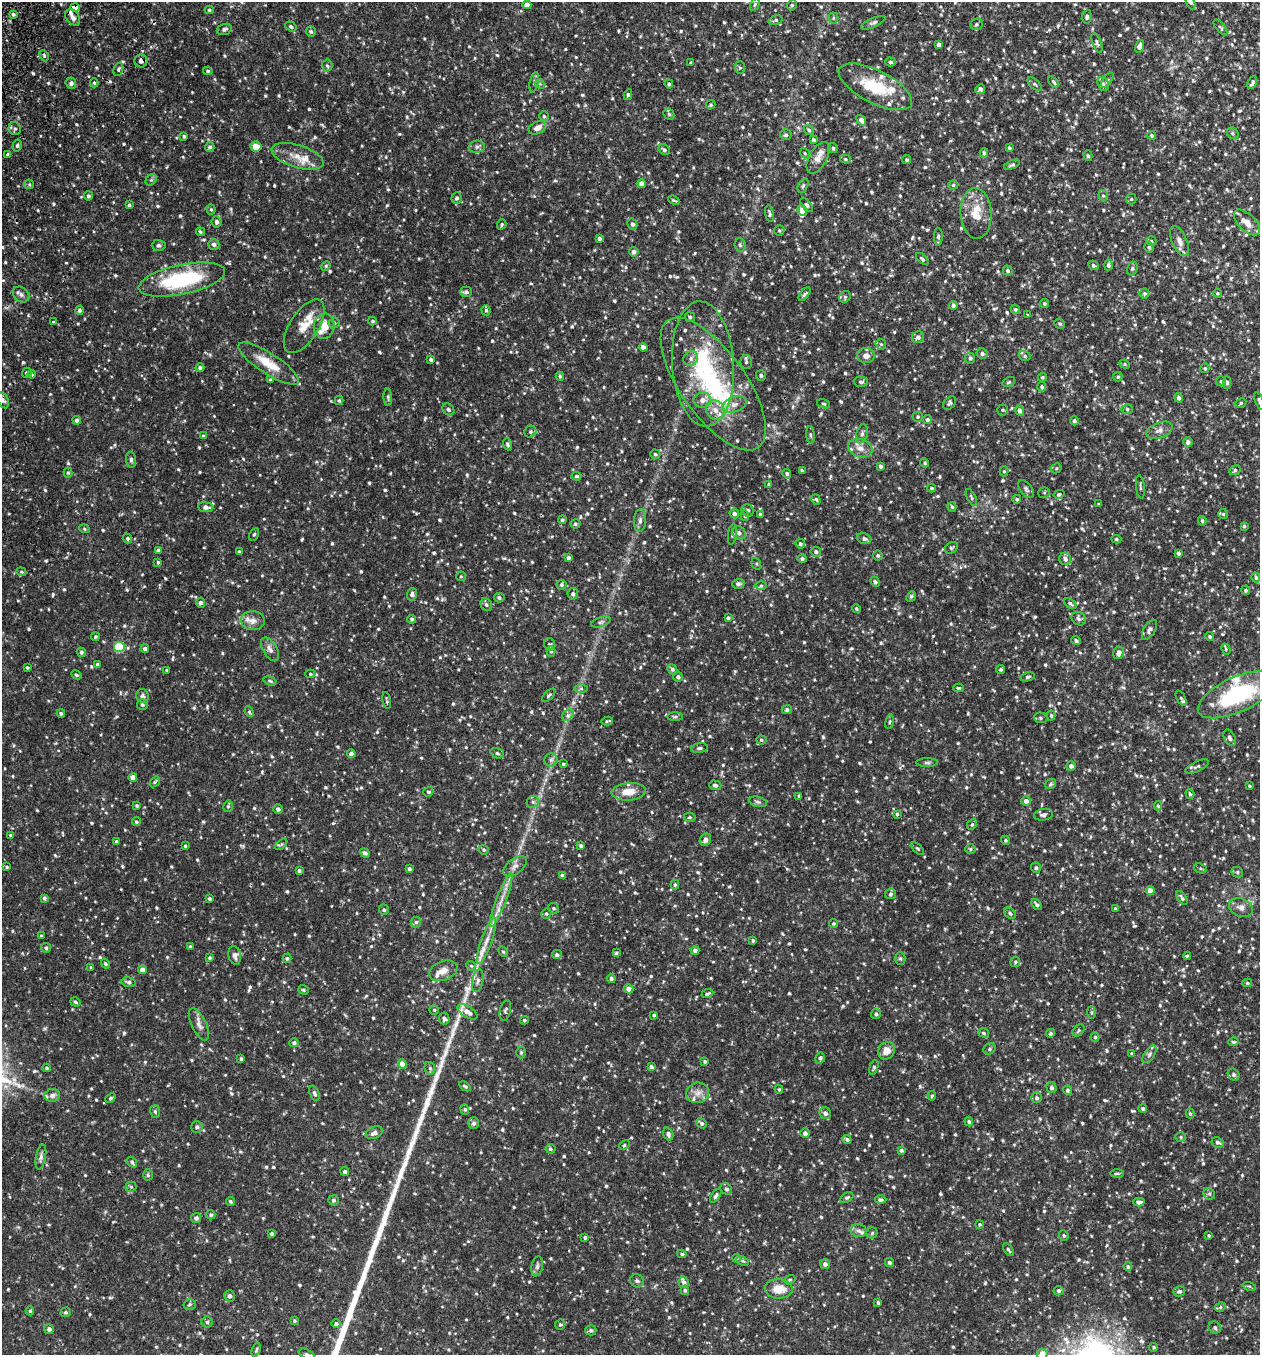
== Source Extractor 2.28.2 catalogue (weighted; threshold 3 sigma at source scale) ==
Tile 11 of 4 x 4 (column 3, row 3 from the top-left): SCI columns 2706-3963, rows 1382-2734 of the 5540 x 5467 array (HDU 1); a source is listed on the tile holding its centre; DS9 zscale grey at full resolution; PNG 1262 x 1357 px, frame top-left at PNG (2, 2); each listed source drawn as its Kron ellipse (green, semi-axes under 4 px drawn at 4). Shown black and unused: <1% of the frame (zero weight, under 2 of 3 exposures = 3% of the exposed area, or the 3 px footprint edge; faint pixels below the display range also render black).
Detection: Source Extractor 2.28.2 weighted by HDU 2 'WHT'; one run over the whole footprint, this tile lists its part. Background 0.0817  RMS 0.0089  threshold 0.04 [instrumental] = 3 sigma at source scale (4.5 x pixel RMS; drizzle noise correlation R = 1.50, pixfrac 1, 0.05/0.05 arcsec/px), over >= 5 px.
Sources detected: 1234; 1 too faint to see at this stretch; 1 cosmic-ray / hot-pixel residue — neither listed nor drawn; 29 inside a brighter listed object's ellipse — not listed separately; of the other 1203, all 500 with FLUX_AUTO >= 1.2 (the completeness limit of this list) listed and drawn (703 fainter detections not listed), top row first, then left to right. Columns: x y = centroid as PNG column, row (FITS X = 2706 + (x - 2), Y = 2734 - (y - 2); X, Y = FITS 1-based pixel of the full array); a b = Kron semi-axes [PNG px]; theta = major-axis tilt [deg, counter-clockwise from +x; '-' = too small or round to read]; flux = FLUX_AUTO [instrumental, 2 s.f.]
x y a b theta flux
1190 2 8 4 -66 2.1
755 4 7 4 64 1.3
527 5 4 4 - 6.6
792 5 5 4 - 1.5
75 7 4 3 - 7.5
209 10 4 4 - 1.3
13 14 4 3 - 2
73 17 9 6 -53 3.2
1087 17 7 5 80 1.9
833 18 5 5 - 1.4
776 20 7 4 17 1.5
873 23 13 4 23 2.3
976 24 6 5 - 1.7
291 26 6 4 -35 1.7
1220 27 9 4 -51 1.7
224 29 8 5 18 2.2
311 31 5 4 - 1.4
1097 43 10 4 -70 1.9
939 45 4 4 - 3.7
1139 46 6 4 74 4.6
44 56 6 4 -64 1.3
141 61 6 6 - 3.5
891 62 5 4 - 1.4
691 63 4 4 - 1.7
327 66 6 5 - 1.7
740 67 6 5 - 1.3
118 69 7 4 70 1.6
208 71 5 4 - 1.4
1107 80 9 4 53 1.7
534 82 10 4 78 1.9
1054 82 6 3 -54 1.4
71 83 5 5 - 2.8
94 83 4 4 - 1.4
1252 83 6 3 64 2.3
540 84 5 4 - 1.3
669 84 4 4 - 1.5
1034 84 8 4 -43 1.5
1103 84 7 5 -68 1.9
875 87 40 16 -27 40
980 89 5 4 - 3
628 95 5 4 - 1.5
711 105 5 3 - 1.3
669 114 6 5 - 1.2
544 116 5 4 - 1.4
861 120 6 4 -52 3.8
15 128 6 6 - 1.9
537 128 9 6 26 5.2
809 130 5 4 - 1.8
1233 133 6 5 - 1.5
786 135 5 5 - 1.9
1151 135 4 4 - 1.4
184 136 4 3 - 1.5
813 140 3 3 - 2
17 146 6 4 75 1.6
210 147 5 5 - 2.1
256 147 5 5 - 13
477 147 8 6 6 2.4
833 148 5 4 - 1.6
1009 148 3 3 - 1.3
664 150 6 5 - 1.9
805 153 5 4 - 1.4
984 153 5 3 - 1.7
8 154 4 4 - 1.8
297 156 27 11 -17 14
1088 156 5 4 - 1.5
818 158 17 8 61 6.7
845 159 5 4 - 1.4
907 160 4 4 - 1.5
1012 165 8 4 21 1.7
151 180 6 5 - 1.6
29 184 5 4 - 1.2
641 184 4 4 - 6.3
953 185 5 4 - 1.4
803 186 7 4 63 1.5
88 196 4 4 - 2
1103 196 5 4 - 1.3
457 198 6 5 - 1.8
1131 199 5 5 - 1.3
674 200 6 3 -24 1.2
129 205 3 3 - 1.4
807 205 8 4 -53 1.7
211 209 5 4 - 1.4
802 210 5 4 - 7
976 213 25 15 -87 20
770 214 9 4 -78 1.9
217 222 6 5 - 2.6
1247 222 16 8 -44 8.8
502 224 5 4 - 1.5
632 224 6 4 -60 2.3
779 230 5 5 - 1.3
200 232 5 3 - 1.3
938 237 9 4 89 1.7
599 238 4 3 - 2.2
1151 241 5 4 - 1.4
1179 241 16 7 -67 5.7
214 244 6 5 - 2.5
159 245 7 5 -2 2.2
740 245 6 5 - 1.7
1149 247 5 4 - 1.3
634 252 5 4 - 3.1
922 259 7 4 -43 1.4
1093 265 5 4 - 1.9
1108 265 5 4 - 2.2
326 266 5 4 - 1.2
1132 269 7 5 74 1.8
1008 270 5 4 - 1.9
182 279 44 15 12 82
466 292 5 5 - 2.5
1145 293 5 5 - 1.5
1217 293 4 4 - 1.3
21 294 9 7 -40 3.2
804 294 8 4 53 1.8
845 297 6 5 - 1.6
1045 304 4 4 - 1.5
953 305 4 4 - 2.2
1015 309 5 4 - 1.3
80 310 4 4 - 2.3
486 310 5 4 - 1.5
1028 315 3 3 - 1.2
690 317 5 4 - 1.3
373 321 4 3 - 1.3
53 322 3 3 - 2.1
334 323 5 5 - 1.7
1060 324 5 5 - 1.6
304 326 30 14 57 15
324 326 13 10 77 13
918 337 6 5 - 3.1
881 344 6 5 - 1.4
643 347 4 4 - 3.8
982 354 5 5 - 2.5
866 356 8 7 - 4.8
1025 356 6 5 - 1.7
691 358 8 7 - 3.3
970 358 5 5 - 2.2
431 359 3 3 - 1.8
746 362 7 5 -77 2.2
269 364 35 10 -33 20
703 364 63 31 -86 89
1125 364 5 4 - 1.3
200 367 4 4 - 2
1205 368 5 4 - 1.4
27 373 5 4 - 2.9
32 374 4 3 - 1.2
761 375 5 5 - 1.8
560 376 4 4 - 1.2
1042 377 4 4 - 1.3
1118 377 5 4 - 1.4
270 380 3 3 - 1.6
1221 381 5 4 - 1.7
861 382 7 5 -1 2.3
1009 382 7 4 27 1.4
1227 383 6 4 -87 1.6
713 384 78 32 -55 120
1042 387 4 4 - 1.8
388 397 9 4 -87 1.4
1179 398 5 4 - 2.4
3 400 8 5 -65 2.3
339 400 5 4 - 1.3
702 400 9 7 11 5.6
1259 401 9 3 -68 1.7
949 403 7 5 50 1.8
1241 403 5 4 - 1.5
734 404 13 7 21 5.6
824 404 7 4 -16 1.3
448 409 7 5 -44 1.9
1127 409 5 5 - 1.5
715 410 10 9 - 7.2
1003 410 5 5 - 1.3
1020 411 5 4 - 3.7
918 417 5 5 - 1.3
77 420 4 4 - 2.3
927 420 4 4 - 1.9
1074 421 4 4 - 1.8
1160 430 14 8 20 4.8
530 432 6 5 - 1.8
862 434 10 5 74 2.7
810 435 8 4 -85 1.5
203 436 4 3 - 1.5
1188 442 5 4 - 3.1
508 444 6 4 -69 1.9
860 448 12 9 -19 6.6
655 454 5 4 - 1.4
131 460 8 5 -84 2
925 463 5 4 - 1.3
880 466 4 3 - 2
1056 468 5 5 - 1.2
1235 470 6 5 - 1.8
802 471 4 3 - 1.5
1004 471 5 4 - 1.3
68 473 5 4 - 1.3
787 474 5 4 - 1.4
576 476 5 3 - 1.3
769 484 4 4 - 1.6
1140 487 12 3 -83 1.4
931 488 4 3 - 1.2
1026 489 10 5 -53 2.5
1044 493 6 5 - 1.6
1059 494 5 4 - 1.5
971 497 9 4 -63 1.6
816 499 5 4 - 1.4
1017 499 4 4 - 1.5
1099 504 3 3 - 1.2
206 507 8 5 -8 3.9
952 507 5 4 - 1.3
748 510 6 6 - 2.4
734 514 5 4 - 2.5
760 514 3 3 - 1.3
1223 514 5 5 - 1.4
745 516 5 4 - 1.3
562 520 4 4 - 1.5
640 520 11 6 84 3.3
1202 521 5 4 - 1.5
575 524 5 4 - 1.5
1244 526 4 4 - 1.3
84 529 5 4 - 1.2
739 533 7 6 - 3.2
254 534 7 4 61 1.3
732 534 10 4 82 1.6
127 538 5 4 - 1.8
864 539 7 5 -18 2.6
1116 539 5 4 - 1.3
800 544 5 4 - 2.1
951 548 7 5 34 1.4
158 550 4 3 - 2.1
239 552 4 3 - 1.3
816 552 5 5 - 2.1
1178 553 3 3 - 2
878 555 5 5 - 1.6
568 558 4 3 - 2.5
802 559 4 4 - 2.1
1065 559 6 6 - 3.8
158 562 3 3 - 1.5
756 564 6 4 -69 1.2
21 572 5 4 - 1.3
461 576 5 4 - 1.2
1256 577 5 4 - 1.9
875 582 5 4 - 2.1
738 584 6 5 - 2.8
561 585 5 5 - 1.8
761 586 6 4 1 1.3
1246 590 4 4 - 1.7
412 594 6 5 - 2.9
573 594 6 5 - 2.5
911 596 6 4 49 1.4
499 598 5 4 - 1.8
201 603 5 4 - 2.7
486 604 7 5 -58 1.9
1070 604 7 4 -35 1.8
856 609 4 4 - 1.4
728 618 4 3 - 1.8
411 619 4 4 - 1.5
1079 619 8 6 -39 2.4
253 621 12 9 -3 7.2
601 622 10 5 19 2.3
1149 630 11 5 58 2.9
1210 636 4 4 - 1.7
95 637 4 3 - 1.5
1076 640 5 4 - 1.8
550 644 6 5 - 1.4
119 647 5 5 - 57
145 649 4 4 - 3.1
270 649 13 7 -58 4.9
1226 649 5 4 - 1.3
551 651 5 4 - 1.5
81 652 5 4 - 1.5
1119 653 6 5 - 4
98 665 4 4 - 2.6
27 667 3 3 - 1.4
672 669 5 4 - 1.7
1001 669 4 4 - 1.6
167 670 3 3 - 1.5
310 674 5 4 - 1.3
77 675 5 4 - 1.4
678 677 5 4 - 2.2
1028 677 7 4 13 1.6
270 681 7 4 -17 1.4
959 688 5 4 - 1.3
581 689 6 4 0 1.4
1237 694 43 17 25 98
549 695 8 4 45 1.5
142 696 7 6 - 2.4
1181 698 8 4 -64 1.6
387 701 8 3 -79 1.3
142 705 5 5 - 1.8
787 709 5 4 - 2
249 712 5 4 - 1.3
61 713 4 4 - 1.4
568 715 6 5 - 2.2
1051 716 5 4 - 1.5
675 717 8 4 0 1.6
1041 718 7 5 -2 1.5
607 721 6 2 14 1.4
890 722 7 3 80 1.3
1230 738 9 5 -65 2.7
761 740 5 4 - 1.4
699 748 8 4 6 1.9
497 753 7 5 -19 1.7
351 754 4 4 - 4.4
551 760 6 6 - 2.3
927 763 11 4 0 1.9
563 764 4 3 - 1.3
1071 766 4 4 - 2.7
1197 766 13 5 26 2.5
133 777 4 4 - 7.8
155 782 6 4 53 1.3
1051 784 6 5 - 1.6
715 785 6 4 -17 1.9
1249 786 3 3 - 1.2
428 792 5 4 - 1.5
629 792 17 9 5 12
1190 794 5 4 - 1.4
799 796 3 3 - 1.2
1026 801 5 5 - 4
533 802 6 5 - 2.1
758 802 9 5 -14 2
137 806 3 3 - 1.4
228 806 6 4 76 1.5
1158 806 5 4 - 1.3
278 809 5 4 - 2.3
897 814 4 4 - 1.5
1043 815 9 6 10 3
689 817 6 4 0 1.3
136 822 4 4 - 1.6
972 825 5 4 - 1.4
10 835 3 3 - 1.3
705 840 6 5 - 4
1005 840 4 4 - 1.4
116 841 4 3 - 1.6
281 844 7 4 44 1.6
185 846 3 3 - 1.3
581 846 4 4 - 2.1
918 849 8 3 -44 1.2
971 849 5 5 - 1.5
484 850 5 4 - 1.4
365 853 5 4 - 2.1
515 866 13 7 38 5
7 867 4 3 - 1.3
1036 868 5 5 - 1.9
1200 868 6 4 -19 1.4
409 869 3 3 - 2.1
299 871 4 3 - 2.1
1237 872 6 5 - 1.6
562 875 4 4 - 2.7
675 885 5 4 - 1.5
1150 891 4 4 - 7
891 894 5 5 - 2
44 898 4 3 - 1.7
1182 898 8 4 -55 2
209 899 4 3 - 1.8
501 900 28 5 69 10
1037 904 6 3 -52 2.3
1241 907 12 9 -21 5
553 908 5 5 - 1.7
1115 909 3 3 - 1.4
384 910 5 5 - 1.6
1010 913 6 5 - 1.7
546 914 5 5 - 1.6
416 922 5 5 - 1.6
833 923 4 4 - 1.4
41 936 3 3 - 1.5
753 940 4 3 - 1.5
486 941 24 5 71 9.1
190 947 3 3 - 2.1
46 948 5 5 - 1.8
695 950 4 4 - 3.6
503 952 5 4 - 1.3
616 953 4 4 - 1.4
235 955 9 6 -77 3.4
557 955 5 4 - 2.1
1187 956 4 4 - 1.2
210 958 4 4 - 1.3
287 958 5 4 - 1.3
900 958 6 5 - 1.5
1015 962 5 5 - 1.4
105 964 5 3 - 1.3
471 966 5 4 - 1.4
91 967 4 3 - 1.5
142 970 4 4 - 5.5
443 971 15 9 21 7.4
611 978 4 4 - 2
478 981 11 5 78 3.1
129 982 7 5 -11 2.2
1247 983 5 4 - 1.2
629 989 4 4 - 6.5
303 990 5 5 - 1.3
707 994 6 3 23 1.4
75 1002 5 4 - 1.7
434 1010 5 5 - 1.2
505 1010 11 5 76 1.9
467 1012 11 5 -32 6.4
1091 1012 6 4 -84 1.2
876 1014 5 5 - 1.4
654 1015 4 3 - 1.4
444 1019 6 5 - 2.1
524 1020 4 4 - 1.5
199 1024 17 7 -64 5.5
1078 1030 7 5 48 1.6
984 1033 5 4 - 1.6
1051 1033 4 4 - 1.5
1095 1037 4 4 - 1.3
1233 1042 5 4 - 1.5
294 1043 4 4 - 2.3
989 1049 6 5 - 1.8
887 1051 9 8 - 8
521 1052 6 5 - 1.3
1132 1054 4 3 - 1.8
1149 1054 10 5 55 2.4
820 1058 6 4 61 1.9
241 1059 4 3 - 1.5
705 1061 4 4 - 1.5
402 1064 4 4 - 9.4
651 1067 4 3 - 2.4
874 1067 7 4 71 1.9
47 1068 4 3 - 1.2
430 1068 6 5 - 1.7
1234 1074 6 5 - 2.3
465 1086 6 4 -30 1.4
1051 1087 5 5 - 2.8
779 1089 4 3 - 1.3
1068 1090 4 4 - 1.6
314 1093 8 4 -67 2.1
698 1093 11 10 - 6.4
52 1095 7 6 - 3.7
932 1096 5 4 - 1.2
110 1098 5 4 - 1.5
1037 1098 5 5 - 2
1143 1108 4 4 - 1.8
465 1109 5 4 - 1.3
155 1111 6 5 - 1.7
825 1113 6 5 - 3.3
1190 1113 5 4 - 1.2
969 1121 5 4 - 1.6
474 1123 6 5 - 2.4
702 1123 5 4 - 2.3
197 1127 6 5 - 2.4
374 1133 9 5 24 4.3
805 1133 5 4 - 3
668 1134 6 5 - 3
1181 1137 5 4 - 1.4
847 1139 4 4 - 2.1
1218 1142 6 5 - 2.3
624 1145 5 4 - 1.3
550 1149 5 5 - 1.8
901 1150 4 4 - 2
41 1157 12 5 79 2.8
132 1162 6 4 -52 1.9
345 1171 4 4 - 1.8
1117 1173 7 3 0 1.4
148 1175 5 4 - 1.4
131 1187 5 5 - 1.4
726 1189 6 5 - 2
1209 1194 6 5 - 1.6
716 1196 8 4 55 2.3
847 1198 7 4 29 1.8
334 1200 5 5 - 1.9
880 1200 6 4 1 2
230 1201 5 4 - 1.4
1139 1202 5 4 - 3.2
211 1215 4 4 - 1.7
196 1218 5 5 - 2.7
980 1224 4 4 - 1.2
858 1231 8 6 -17 3
872 1233 5 5 - 1.4
272 1234 4 4 - 1.5
1064 1235 5 4 - 1.3
1209 1235 3 3 - 1.3
585 1237 4 4 - 1.8
1008 1250 7 3 -57 1.6
682 1254 5 3 - 1.5
736 1258 4 4 - 1.8
742 1261 6 4 -26 1.3
889 1262 4 4 - 2
825 1264 5 5 - 2.9
537 1266 10 5 79 2.4
1128 1266 4 4 - 1.6
790 1280 6 4 20 1.2
637 1281 7 6 - 2
684 1282 6 5 - 3.3
1249 1286 7 4 -18 1.3
779 1289 14 9 -3 13
685 1290 4 4 - 1.8
1059 1291 5 5 - 2.3
1179 1291 6 5 - 2.2
230 1296 5 5 - 2.5
878 1303 3 3 - 1.7
190 1304 6 5 - 1.6
1220 1307 5 4 - 1.7
30 1311 4 4 - 1.2
66 1312 5 4 - 1.7
294 1321 4 4 - 1.2
207 1322 5 5 - 1.9
336 1324 4 4 - 2.1
560 1325 5 5 - 1.4
1215 1328 6 5 - 1.9
49 1329 5 5 - 2.9
591 1330 5 5 - 2.3
1154 1347 4 4 - 1.4
256 1350 7 3 72 1.3
306 1354 8 4 -24 2.1
1042 1354 5 5 - 11
Overlapping masked pixels (flux is a lower limit): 3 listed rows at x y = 75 7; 141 61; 713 384
Isophote crosses this tile's border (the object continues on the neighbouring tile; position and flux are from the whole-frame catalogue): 6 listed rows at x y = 1190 2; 1252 83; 1259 401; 1237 694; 306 1354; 1042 1354